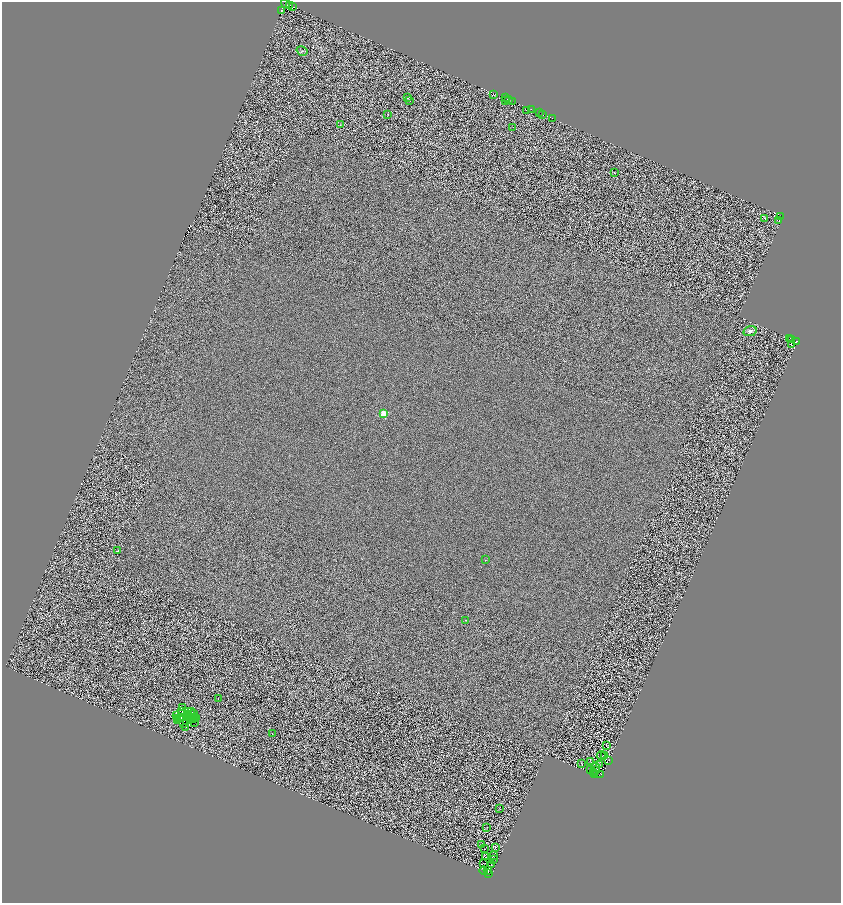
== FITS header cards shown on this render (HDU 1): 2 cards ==
NAXIS1  =                 1678
NAXIS2  =                 1802

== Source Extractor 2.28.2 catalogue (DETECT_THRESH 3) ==
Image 1678 x 1802 px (HDU 1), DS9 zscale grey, zoomed out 1/2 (1 PNG px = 2 x 2 image px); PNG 843 x 905 px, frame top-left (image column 2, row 1802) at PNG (2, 2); each listed source drawn as its Kron ellipse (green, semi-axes under 4 px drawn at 4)
Background 0.344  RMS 2.7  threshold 8.07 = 3 sigma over >= 5 px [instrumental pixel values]
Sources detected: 133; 52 cannot appear on this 1/2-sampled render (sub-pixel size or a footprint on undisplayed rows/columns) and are neither listed nor drawn; the other 81 listed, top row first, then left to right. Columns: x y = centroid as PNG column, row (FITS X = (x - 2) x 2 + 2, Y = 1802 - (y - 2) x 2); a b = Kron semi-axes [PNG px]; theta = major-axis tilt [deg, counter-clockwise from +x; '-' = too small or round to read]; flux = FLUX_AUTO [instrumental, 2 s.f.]
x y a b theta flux
285 4 5 2 - 4100
290 5 2 2 - 21000
293 7 2 2 - 14000
281 11 2 2 - 11000
302 51 6 2 -31 450
493 94 2 1 - 8600
407 98 2 1 - 820
505 98 2 1 - 690
509 99 2 1 - 1700
506 100 2 1 - 1000
409 101 2 2 - 320
513 102 4 2 - 3600
527 110 2 1 - 4700
531 110 3 2 - 760
539 113 2 1 - 1400
388 115 3 2 - 240
543 115 3 1 - 3300
552 118 2 1 - 1000
340 125 3 2 - 220
513 127 2 1 - 730
614 172 2 1 - 2300
781 217 2 1 - 1900
765 218 2 1 - 310
779 220 2 1 - 1400
750 331 7 5 13 2000
790 338 2 1 - 3700
792 339 3 1 - 2100
796 342 3 2 - 13000
791 345 2 1 - 160
383 414 3 3 - 27000
118 551 2 1 - 380
485 560 2 2 - 180
466 620 2 2 - 500
218 698 2 1 - 1100
182 708 2 1 - 240
188 711 3 1 - 54
182 712 2 1 - 37
191 712 3 1 - 77
181 714 2 1 - 190
194 714 3 1 - 180
187 715 2 1 - 220
177 716 2 1 - 110
187 717 2 1 - 150
192 717 2 1 - 130
196 717 2 1 - 200
178 718 2 1 - 94
181 718 3 1 - 140
191 719 4 1 - 290
194 719 2 1 - 100
178 720 3 1 - 46
187 721 3 2 - 210
195 722 2 1 - 94
184 723 2 1 - 100
186 727 2 1 - 170
272 734 2 2 - 1200
606 745 3 1 - 100
601 755 4 2 - 320
605 755 2 1 - 150
608 760 2 1 - 110
591 762 3 1 - 190
581 763 3 2 - 200
599 765 2 1 - 210
596 767 5 2 - 300
591 770 2 1 - 120
596 771 2 2 - 210
593 773 2 1 - 160
595 774 2 1 - 210
601 775 3 1 - 350
500 809 2 1 - 410
486 828 2 2 - 230
482 844 2 1 - 140
495 847 4 2 - 180
485 849 2 1 - 110
493 855 2 1 - 130
485 857 3 1 - 390
494 860 2 1 - 180
484 863 2 1 - 140
491 864 2 1 - 280
484 870 4 2 - 270
488 870 2 1 - 230
488 873 2 1 - 140
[52 sub-pixel or undisplayed-footprint detections neither listed nor drawn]